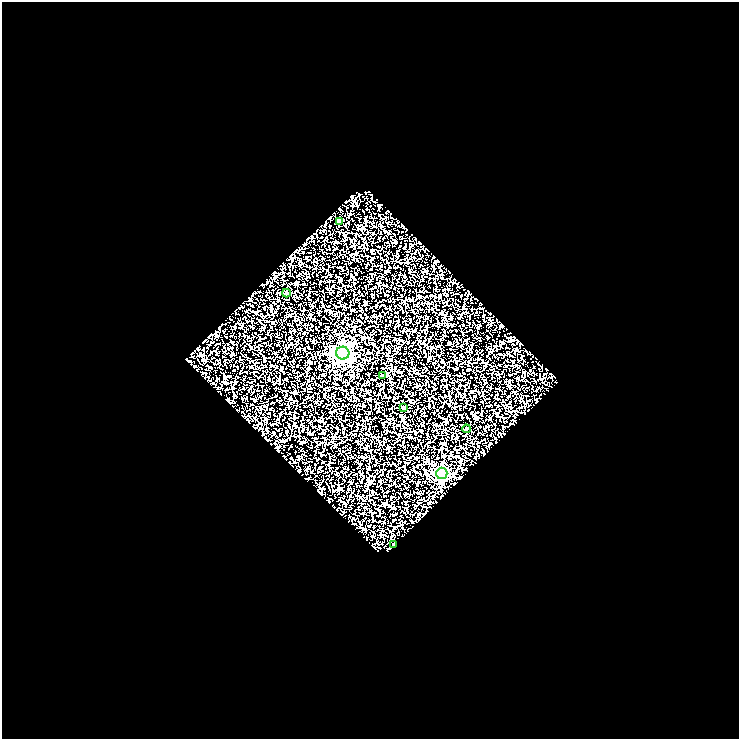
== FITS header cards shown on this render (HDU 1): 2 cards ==
NAXIS1  =                  737
NAXIS2  =                  737

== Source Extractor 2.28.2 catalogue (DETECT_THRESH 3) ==
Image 737 x 737 px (HDU 1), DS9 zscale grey, 1 PNG px = 1 image px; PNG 741 x 741 px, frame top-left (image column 1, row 737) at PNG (2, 2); each listed source drawn as its Kron ellipse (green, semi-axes under 4 px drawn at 4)
Background 1.91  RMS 2.8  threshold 8.34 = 3 sigma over >= 5 px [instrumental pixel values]
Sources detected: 8; all 8 listed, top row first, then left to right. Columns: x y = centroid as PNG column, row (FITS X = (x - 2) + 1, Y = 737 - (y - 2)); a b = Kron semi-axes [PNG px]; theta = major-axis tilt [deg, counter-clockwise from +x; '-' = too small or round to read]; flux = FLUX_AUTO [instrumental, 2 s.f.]
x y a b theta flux
339 221 3 3 - 560
286 293 4 3 - 280
343 353 6 6 - 83000
382 376 3 3 - 320
403 407 3 3 - 600
466 429 4 3 - 270
442 473 6 5 - 31000
394 544 3 2 - 200